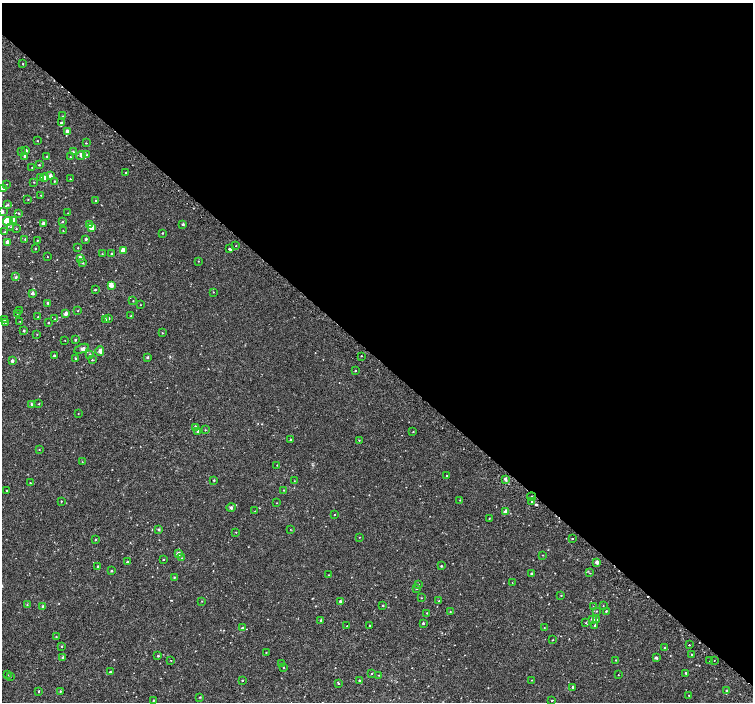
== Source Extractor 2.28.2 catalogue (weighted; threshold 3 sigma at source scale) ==
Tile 3 of 4 x 4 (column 3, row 1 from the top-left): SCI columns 3063-4563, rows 4424-5823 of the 6113 x 6113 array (HDU 1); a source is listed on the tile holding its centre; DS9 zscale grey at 2 x 2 block average (1 PNG px = mean of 2 x 2 image px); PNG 755 x 704 px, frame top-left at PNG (2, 3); each listed source drawn as its Kron ellipse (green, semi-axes under 4 px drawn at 4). Shown black and unused: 51% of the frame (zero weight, under 2 of 3 exposures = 3% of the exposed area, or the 3 px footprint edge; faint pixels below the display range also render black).
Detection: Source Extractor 2.28.2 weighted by HDU 2 'WHT'; one run over the whole footprint, this tile lists its part. Background 0.00133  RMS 0.0029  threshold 0.0128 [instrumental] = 3 sigma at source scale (4.5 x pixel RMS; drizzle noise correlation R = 1.50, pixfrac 1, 0.0396/0.0396 arcsec/px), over >= 5 px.
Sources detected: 218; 3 cosmic-ray / hot-pixel residue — neither listed nor drawn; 1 coinciding with a brighter row at this scale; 9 inside a brighter listed object's ellipse — not listed separately; the other 205 listed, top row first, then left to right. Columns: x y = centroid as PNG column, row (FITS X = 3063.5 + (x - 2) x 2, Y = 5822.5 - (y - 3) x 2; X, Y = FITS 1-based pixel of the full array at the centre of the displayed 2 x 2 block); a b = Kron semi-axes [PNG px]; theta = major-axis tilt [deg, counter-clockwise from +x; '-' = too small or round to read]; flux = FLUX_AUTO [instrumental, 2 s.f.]
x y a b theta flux
23 64 2 2 - 1.3
62 116 2 2 - 0.34
61 122 4 2 - 0.57
67 131 3 3 - 2.1
37 141 2 2 - 0.24
86 143 3 2 - 0.33
21 151 2 2 - 0.4
26 151 2 2 - 1.4
73 152 2 2 - 1
81 155 5 3 - 1.3
87 155 3 3 - 0.65
25 156 3 2 - 1.2
47 156 2 2 - 0.51
70 157 2 2 - 0.3
39 165 2 2 - 0.57
32 167 2 2 - 0.2
126 173 2 2 - 0.37
50 176 2 2 - 2.8
41 177 2 2 - 0.51
44 178 4 2 - 2.3
70 179 2 2 - 0.29
54 181 2 2 - 0.39
34 182 2 2 - 0.29
7 184 2 2 - 0.24
3 189 3 2 - 0.41
41 195 2 2 - 0.21
28 199 2 2 - 0.38
96 200 2 2 - 0.37
8 205 4 3 - 0.92
2 212 2 2 - 1.9
18 213 3 2 - 0.41
68 213 2 2 - 0.24
8 221 5 3 - 5.2
14 221 3 3 - 1.2
62 222 3 2 - 0.58
43 223 2 2 - 1.4
183 224 2 2 - 1
89 225 3 3 - 1.7
11 227 3 2 - 0.43
91 227 3 3 - 7.4
16 229 2 2 - 0.33
63 231 2 2 - 0.27
5 232 3 2 - 0.66
162 233 2 2 - 0.46
25 239 3 2 - 0.53
86 239 2 2 - 1.3
37 240 2 2 - 0.34
7 242 2 2 - 3.4
236 246 2 2 - 0.31
35 248 2 2 - 0.46
78 248 2 2 - 0.32
229 249 3 2 - 2.1
123 250 3 2 - 8.1
112 253 2 2 - 0.35
102 254 2 2 - 0.31
47 257 2 2 - 0.22
81 258 2 2 - 0.87
198 261 2 2 - 0.23
82 263 2 2 - 0.43
16 277 3 2 - 0.77
111 285 3 2 - 6
95 290 2 2 - 0.54
213 292 2 2 - 0.28
32 293 2 2 - 2.4
133 301 2 2 - 0.26
48 303 2 2 - 0.83
140 305 2 2 - 0.24
19 310 2 2 - 0.26
78 311 2 2 - 0.3
17 313 2 2 - 0.27
66 314 2 2 - 3.5
131 316 2 2 - 0.48
38 317 2 2 - 0.32
109 318 2 2 - 0.41
4 319 2 2 - 0.82
55 319 3 2 - 0.37
105 320 2 2 - 0.62
20 321 2 2 - 0.21
5 322 3 2 - 0.35
48 323 2 2 - 0.53
24 331 2 2 - 1.2
162 333 2 2 - 0.27
37 334 2 2 - 0.3
65 340 2 2 - 0.19
75 340 2 2 - 0.72
81 349 8 3 25 1.6
100 351 5 3 - 2.6
90 354 2 2 - 0.75
54 355 2 2 - 0.71
361 356 2 2 - 0.42
147 357 2 2 - 1.3
76 358 2 2 - 0.58
92 360 2 2 - 0.44
12 361 2 2 - 2.2
355 370 2 2 - 0.4
32 404 3 2 - 0.91
39 404 2 2 - 0.3
78 413 2 2 - 0.26
195 428 2 2 - 3.1
205 430 3 2 - 0.35
198 431 2 2 - 1.5
413 432 2 2 - 0.29
291 439 2 2 - 0.43
359 440 2 2 - 0.38
39 449 2 2 - 0.26
82 462 2 2 - 0.17
277 465 2 2 - 0.2
446 476 2 2 - 0.26
505 479 2 2 - 2.5
214 480 2 2 - 0.6
294 481 2 2 - 0.24
30 483 2 2 - 0.42
7 490 2 2 - 0.38
284 490 2 2 - 0.3
532 497 4 2 - 0.77
460 500 2 2 - 0.24
61 501 2 2 - 0.32
532 502 3 2 - 0.86
277 503 2 2 - 0.21
231 507 5 3 - 1
255 511 2 2 - 0.21
505 512 3 2 - 3.3
334 515 2 2 - 0.34
489 518 2 2 - 0.34
158 529 3 3 - 0.73
290 529 2 2 - 0.25
236 532 2 2 - 0.24
359 537 2 2 - 0.22
572 538 2 2 - 0.8
96 540 2 2 - 0.61
178 554 2 2 - 3.1
543 555 2 2 - 0.26
182 558 2 2 - 0.29
163 559 2 2 - 0.46
127 562 2 2 - 0.93
597 562 2 2 - 3.1
98 566 3 2 - 0.8
441 566 2 2 - 0.6
111 571 3 2 - 0.51
532 573 2 2 - 1.3
590 573 2 2 - 0.25
328 575 2 2 - 0.22
174 577 2 2 - 0.44
512 583 2 2 - 0.3
418 584 2 2 - 0.37
416 588 2 2 - 0.43
561 595 2 2 - 0.32
421 598 2 2 - 0.28
202 601 2 2 - 0.22
340 601 2 2 - 1
439 601 2 2 - 0.3
27 605 2 2 - 0.33
382 605 3 2 - 0.4
43 606 3 3 - 0.7
603 606 2 2 - 0.24
593 607 2 2 - 0.21
596 611 2 2 - 0.25
606 611 2 2 - 0.49
450 612 2 2 - 0.37
427 613 2 2 - 0.38
592 619 3 3 - 1.8
321 620 2 2 - 0.78
597 620 3 2 - 0.88
423 623 2 2 - 0.87
586 623 3 3 - 0.45
595 625 3 2 - 0.66
347 626 2 2 - 0.22
370 626 2 2 - 0.6
242 628 3 3 - 1.2
544 628 2 2 - 0.24
56 637 3 2 - 0.39
553 640 3 2 - 0.27
689 645 2 2 - 0.87
62 646 2 2 - 0.49
664 648 2 2 - 0.3
266 652 2 2 - 0.28
692 655 3 2 - 0.44
158 656 2 2 - 0.83
63 657 2 2 - 1.4
656 658 3 3 - 1
171 660 2 2 - 0.24
615 660 2 2 - 0.5
710 660 2 2 - 0.41
714 660 2 2 - 0.28
282 663 2 2 - 0.22
284 667 2 2 - 0.35
110 672 2 2 - 0.73
372 673 2 2 - 0.3
686 673 2 2 - 0.76
7 675 2 2 - 0.23
379 675 2 2 - 0.39
618 675 2 2 - 0.25
10 676 3 2 - 0.25
242 680 2 2 - 0.5
359 680 2 2 - 0.76
532 680 2 2 - 0.2
338 683 3 2 - 0.61
572 687 2 2 - 0.73
727 690 2 2 - 0.7
39 691 2 2 - 0.47
60 691 3 2 - 0.56
689 695 2 2 - 0.21
200 697 2 2 - 0.43
153 700 2 2 - 0.48
552 700 2 2 - 2.1
Isophote crosses this tile's border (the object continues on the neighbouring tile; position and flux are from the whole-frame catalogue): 1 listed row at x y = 2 212
Diffuse or blended objects may show on this block-average render without a row.